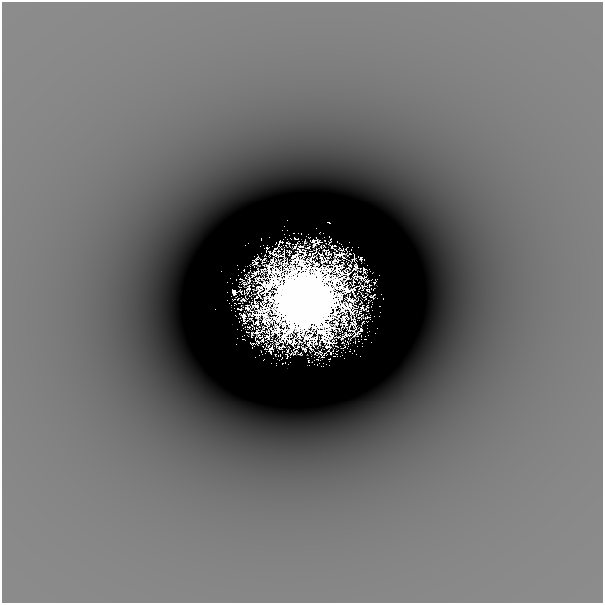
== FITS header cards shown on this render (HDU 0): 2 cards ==
NAXIS1  =                  601
NAXIS2  =                  601

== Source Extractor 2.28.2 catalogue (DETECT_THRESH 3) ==
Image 601 x 601 px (HDU 0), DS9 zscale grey, 1 PNG px = 1 image px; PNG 605 x 605 px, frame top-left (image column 1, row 601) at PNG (2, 2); no overlay
Background -2.12e-04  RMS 5.2e-05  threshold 1.56e-04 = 3 sigma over >= 5 px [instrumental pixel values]
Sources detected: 22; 5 with non-positive FLUX_AUTO (blend fragments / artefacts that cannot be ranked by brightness) are not listed; the other 17 listed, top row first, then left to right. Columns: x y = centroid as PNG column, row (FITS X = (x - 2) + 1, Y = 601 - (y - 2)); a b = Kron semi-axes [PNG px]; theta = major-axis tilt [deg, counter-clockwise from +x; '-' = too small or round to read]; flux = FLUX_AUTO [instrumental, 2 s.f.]
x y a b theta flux
287 220 2 2 - 0.0045
329 222 3 2 - 0.034
284 226 2 2 - 0.0037
261 239 2 2 - 0.014
267 248 3 3 - 0.052
360 258 3 3 - 0.0079
367 281 4 2 - 0.039
374 282 2 2 - 0.022
368 290 3 3 - 0.019
240 291 3 2 - 0.03
234 292 5 3 - 0.16
304 300 53 50 11 230
368 302 3 2 - 0.012
362 323 5 2 - 0.021
349 351 2 2 - 0.014
282 352 2 2 - 0.011
301 354 3 2 - 0.019
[5 non-positive-flux detections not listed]